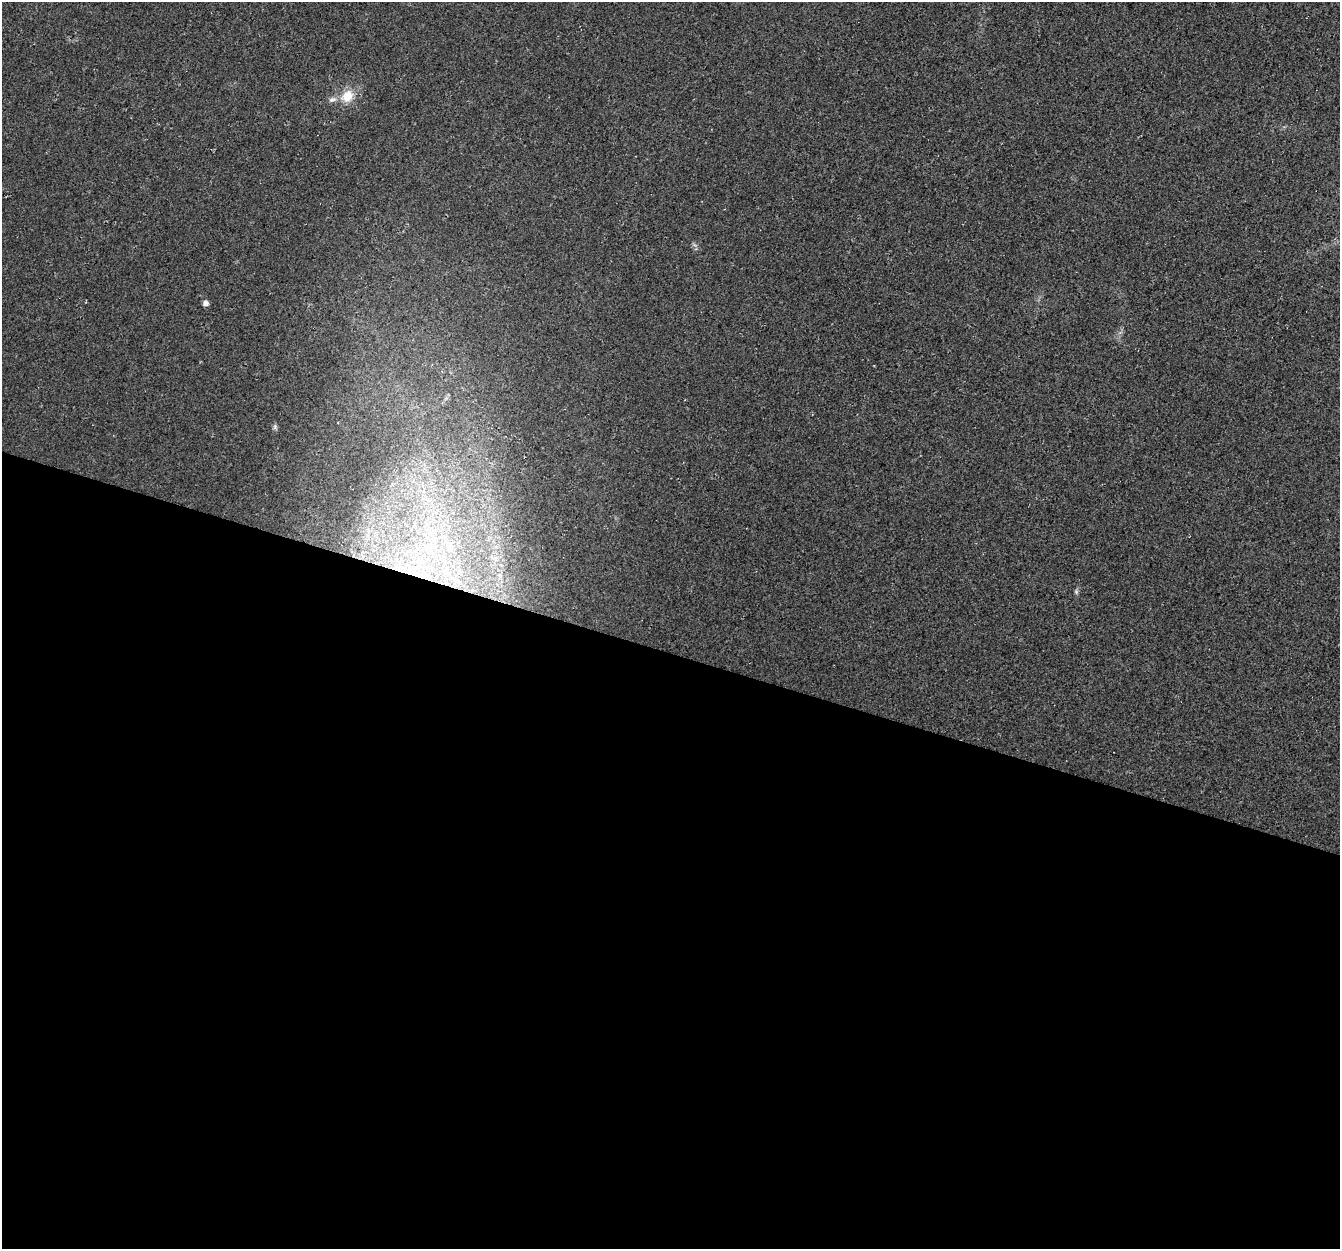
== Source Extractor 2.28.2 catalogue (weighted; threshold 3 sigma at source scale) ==
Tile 14 of 4 x 4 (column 2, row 4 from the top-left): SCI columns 1360-2697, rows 273-1519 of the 5404 x 5593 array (HDU 1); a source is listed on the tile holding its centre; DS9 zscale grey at full resolution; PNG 1342 x 1251 px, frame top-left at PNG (2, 2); no overlay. Shown black and unused: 48% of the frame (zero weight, under 3 of 4 exposures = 5% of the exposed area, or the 3 px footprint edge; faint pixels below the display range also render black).
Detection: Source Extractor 2.28.2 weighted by HDU 2 'WHT'; one run over the whole footprint, this tile lists its part. Background 0.0231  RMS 0.0069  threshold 0.0312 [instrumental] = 3 sigma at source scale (4.5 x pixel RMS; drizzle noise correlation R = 1.50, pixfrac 1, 0.0396/0.0396 arcsec/px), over >= 5 px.
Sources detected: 8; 1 inside a brighter listed object's ellipse — not listed separately; the other 7 listed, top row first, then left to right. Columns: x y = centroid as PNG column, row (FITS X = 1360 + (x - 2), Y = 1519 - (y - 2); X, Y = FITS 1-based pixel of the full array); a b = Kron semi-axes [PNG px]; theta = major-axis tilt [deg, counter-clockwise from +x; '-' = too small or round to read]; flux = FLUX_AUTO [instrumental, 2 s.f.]
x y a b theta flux
347 96 17 13 47 13
206 303 5 5 - 3.3
275 427 9 4 82 1.4
431 546 11 4 4 2.8
450 548 9 6 64 3
408 570 8 4 37 2.3
1076 592 6 5 - 1.1